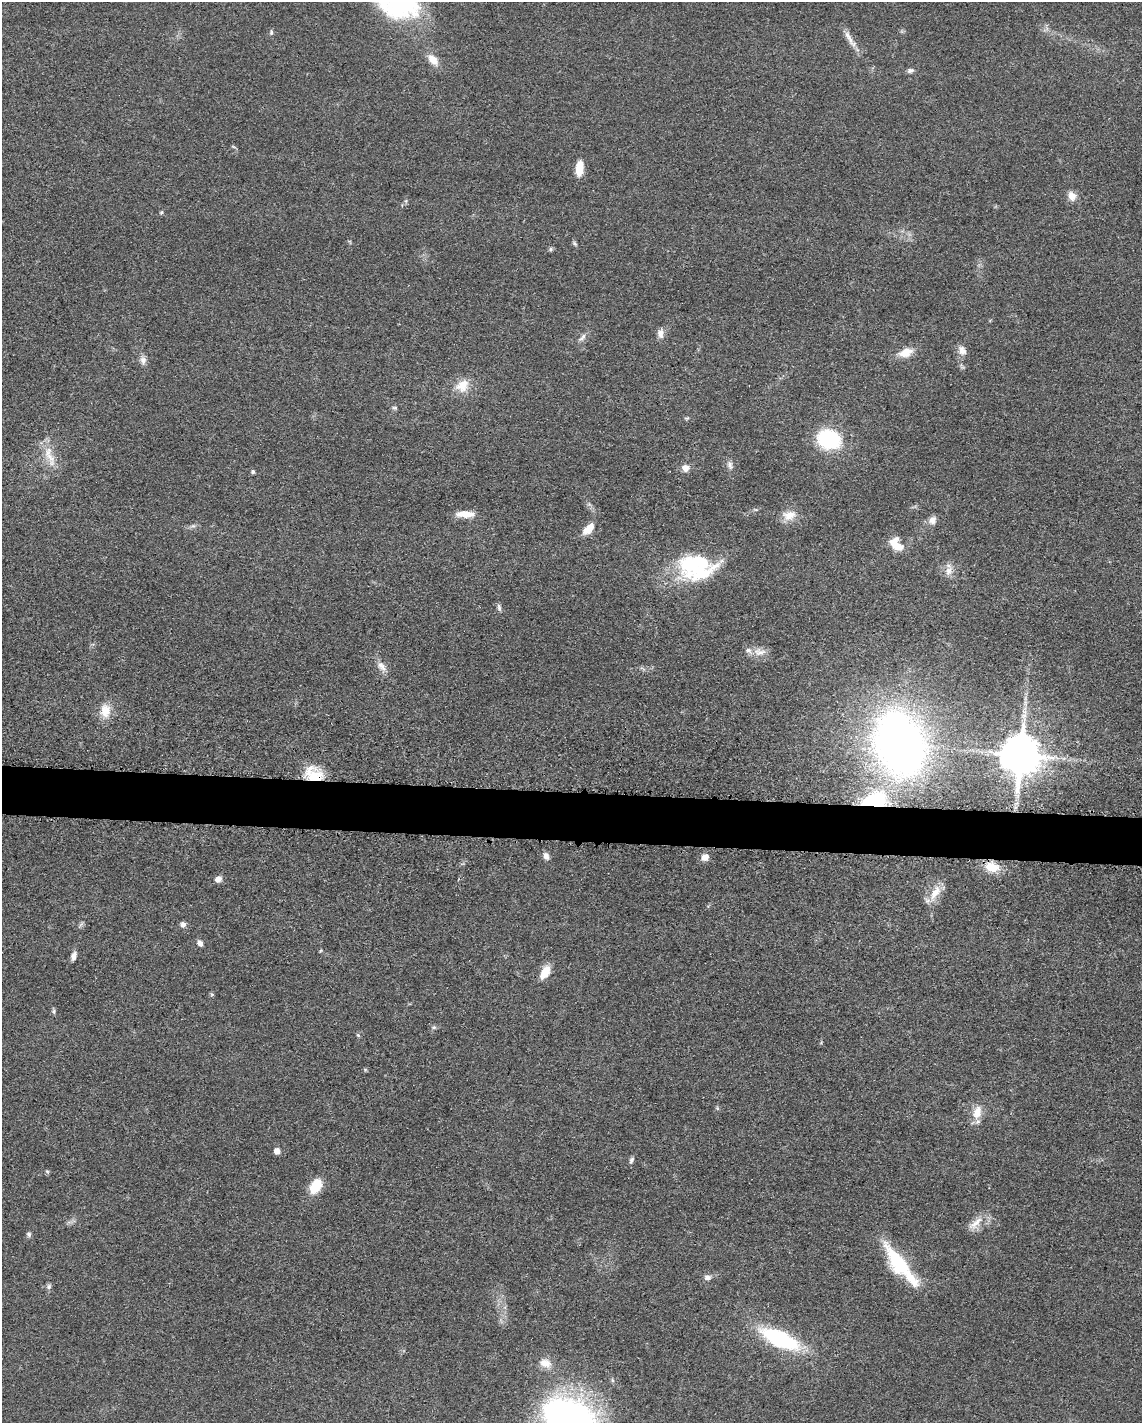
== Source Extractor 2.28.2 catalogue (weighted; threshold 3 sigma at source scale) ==
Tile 7 of 4 x 3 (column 3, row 2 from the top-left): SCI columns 2298-3437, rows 1650-3070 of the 4592 x 4659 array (HDU 1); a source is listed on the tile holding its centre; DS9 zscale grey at full resolution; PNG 1144 x 1425 px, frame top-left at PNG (2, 2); no overlay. Shown black and unused: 3% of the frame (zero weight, under 3 of 5 exposures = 4% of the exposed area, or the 3 px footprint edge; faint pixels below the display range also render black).
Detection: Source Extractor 2.28.2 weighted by HDU 2 'WHT'; one run over the whole footprint, this tile lists its part. Background 0.0477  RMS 0.0055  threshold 0.0247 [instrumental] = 3 sigma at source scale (4.5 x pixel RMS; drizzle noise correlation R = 1.50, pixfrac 1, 0.05/0.05 arcsec/px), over >= 5 px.
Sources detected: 70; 2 inside a brighter object's white glare — not listed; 2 inside a brighter listed object's ellipse — not listed separately; the other 66 listed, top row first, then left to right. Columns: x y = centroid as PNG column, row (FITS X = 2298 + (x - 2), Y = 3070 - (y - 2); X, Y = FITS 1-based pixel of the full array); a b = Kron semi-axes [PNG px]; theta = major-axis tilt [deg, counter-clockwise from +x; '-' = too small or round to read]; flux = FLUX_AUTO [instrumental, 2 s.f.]
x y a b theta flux
271 32 7 5 89 1
850 39 26 7 -59 5
433 60 17 10 -48 6
910 70 9 6 12 1.8
579 168 16 8 85 8
1072 196 10 8 -64 4.9
406 201 6 4 -73 0.76
161 212 5 4 - 0.71
574 243 6 4 -47 0.89
551 249 6 5 - 0.94
660 334 12 8 -86 3.1
582 337 13 5 50 2.2
962 350 13 9 -66 3.5
906 352 15 9 20 8.2
143 360 11 9 89 2.7
462 386 20 16 43 9.1
394 408 7 5 -1 0.98
687 418 6 4 18 0.71
829 439 19 15 -21 53
50 457 19 9 -43 7
730 465 12 7 -75 2.3
685 468 8 8 - 3.6
253 472 5 5 - 0.94
465 514 20 7 -2 7.9
789 515 19 13 16 7.1
933 520 11 9 56 3.4
193 526 7 4 17 1.1
588 529 16 8 45 6.8
896 544 19 11 -42 8.7
692 563 39 25 9 37
948 571 15 8 67 4
499 608 10 5 -77 1.4
759 652 19 10 -2 5.1
381 666 15 8 -51 3.9
105 711 19 14 87 8.2
1024 711 7 4 -19 1.3
900 744 37 26 -70 540
1021 755 11 10 - 2100
314 774 23 16 -35 15
875 800 29 18 17 44
546 856 9 6 -65 2.6
705 857 8 8 - 3.9
992 867 15 10 -16 11
218 879 8 7 - 2.5
935 893 23 10 58 8.1
183 924 7 7 - 2
200 943 8 6 -53 2
74 956 9 5 74 2.7
545 972 16 9 60 8.6
54 1011 6 5 - 1.1
434 1027 6 5 - 0.97
358 1035 6 4 -45 0.74
717 1108 6 4 -71 0.69
977 1112 18 11 73 7.6
277 1151 5 4 - 5.1
631 1160 8 5 70 1.6
47 1171 6 3 -19 0.68
316 1186 14 9 60 16
975 1223 27 9 41 6.5
29 1234 7 6 - 1.2
899 1263 48 18 -55 34
707 1277 8 7 - 2.4
49 1286 8 6 76 1.4
780 1339 38 15 -25 59
545 1363 16 11 -19 5.9
569 1420 54 36 -28 240
Overlapping masked pixels (flux is a lower limit): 2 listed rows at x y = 314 774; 875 800
Isophote crosses this tile's border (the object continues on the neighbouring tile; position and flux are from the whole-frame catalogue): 1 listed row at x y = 569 1420